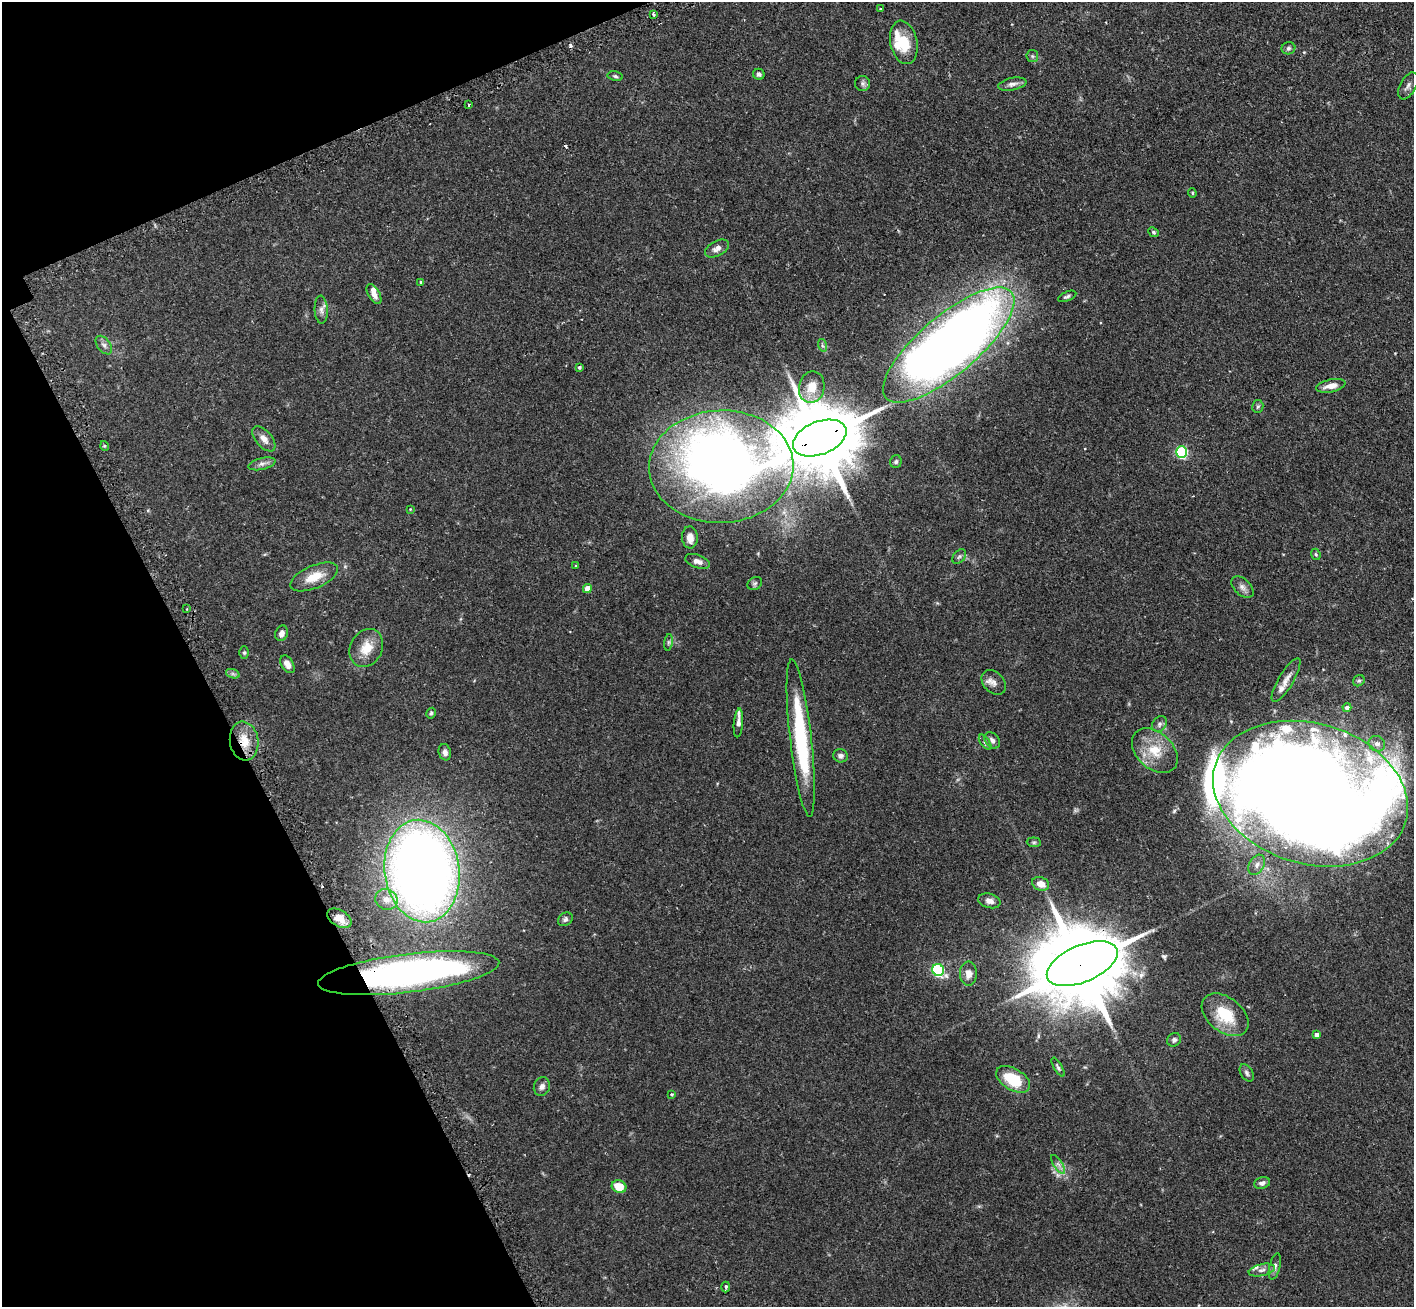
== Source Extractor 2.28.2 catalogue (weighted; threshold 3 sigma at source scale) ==
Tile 5 of 4 x 4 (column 1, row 2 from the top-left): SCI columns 44-1455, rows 2793-4097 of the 5734 x 5719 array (HDU 1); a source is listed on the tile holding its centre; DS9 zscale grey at full resolution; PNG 1416 x 1309 px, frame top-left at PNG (2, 2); each listed source drawn as its Kron ellipse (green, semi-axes under 4 px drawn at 4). Shown black and unused: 20% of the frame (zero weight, under 2 of 3 exposures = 4% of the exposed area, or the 3 px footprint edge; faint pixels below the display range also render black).
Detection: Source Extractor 2.28.2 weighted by HDU 2 'WHT'; one run over the whole footprint, this tile lists its part. Background 0.153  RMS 0.0061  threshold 0.0275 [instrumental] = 3 sigma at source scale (4.5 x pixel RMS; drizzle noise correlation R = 1.50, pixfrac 1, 0.05/0.05 arcsec/px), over >= 5 px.
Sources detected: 108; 1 too faint to see at this stretch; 2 inside a brighter object's white glare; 4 cosmic-ray / hot-pixel residue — neither listed nor drawn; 10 inside a brighter listed object's ellipse — not listed separately; the other 91 listed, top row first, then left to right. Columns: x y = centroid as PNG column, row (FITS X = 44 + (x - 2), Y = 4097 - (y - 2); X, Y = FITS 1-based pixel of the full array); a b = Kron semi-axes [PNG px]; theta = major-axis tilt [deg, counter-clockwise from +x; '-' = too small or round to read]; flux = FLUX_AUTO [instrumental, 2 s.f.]
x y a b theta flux
881 9 3 3 - 1.7
654 14 4 3 - 0.99
904 42 22 13 -78 14
1288 48 7 6 - 1.2
1032 56 6 5 - 1
759 74 6 5 - 1.4
615 76 7 5 -11 1.1
863 83 7 7 - 1.6
1012 84 14 6 12 2.6
1408 86 15 8 62 2.5
469 105 3 2 - 0.72
1192 193 4 3 - 0.6
1154 232 6 4 -41 0.88
717 248 13 7 29 3.1
421 282 4 3 - 0.7
374 294 11 5 -59 3.1
1067 296 10 4 23 1.2
321 310 14 6 -87 2.6
104 345 10 6 -52 2.1
822 345 6 4 -72 0.99
949 345 82 29 40 770
579 367 4 3 - 0.82
1331 386 15 6 11 5.2
812 387 16 12 78 8.5
1258 406 6 5 - 1
820 438 28 16 21 7200
264 439 15 8 -50 4
105 446 5 3 - 0.66
1182 452 5 5 - 69
896 462 6 5 - 1.1
262 464 14 5 13 2.4
721 467 72 56 2 520
410 509 4 3 - 0.4
690 537 11 7 -87 4.8
1316 554 6 4 -68 0.79
959 556 8 5 48 1.2
697 561 13 6 -20 2.8
576 566 3 3 - 0.77
314 577 25 11 23 11
755 583 8 6 37 1.2
1242 587 13 8 -44 2.9
587 588 4 4 - 5.2
187 609 3 2 - 0.45
282 633 8 6 71 2.8
668 642 8 4 81 1
366 648 20 16 62 10
244 652 6 4 -90 0.86
287 664 10 6 -58 4
233 674 7 4 -18 1.3
1286 680 25 7 59 4.8
1359 681 6 5 - 1
994 682 14 10 -48 3.7
1347 708 4 4 - 2.3
431 713 5 4 - 1
738 723 14 4 86 2.6
1159 724 9 7 53 1.9
801 738 79 10 -83 57
992 740 9 6 -51 2.5
244 741 19 14 -81 11
985 742 9 4 -54 1.5
1377 744 8 7 - 3.1
1155 751 26 18 -43 16
445 752 8 6 -76 2.2
840 756 7 6 - 2.1
1310 794 99 70 -16 1900
1034 842 7 5 -6 0.96
1257 865 11 7 60 2.9
422 871 51 37 -81 670
1041 884 9 6 -20 5.4
386 899 11 10 - 5.9
989 901 11 7 -16 3.2
339 918 13 8 -32 4.6
565 919 8 6 36 1.5
1082 964 38 18 23 9700
938 970 6 6 - 85
409 973 91 19 7 250
968 974 12 8 90 4.4
1225 1015 26 17 -38 21
1316 1035 4 4 - 2.5
1174 1040 7 6 - 1.7
1058 1067 10 4 -59 1.2
1247 1073 9 6 -59 1.6
1013 1079 19 10 -31 21
542 1087 9 8 - 2.6
672 1094 4 3 - 0.86
1058 1164 11 4 -56 2
1262 1183 8 6 16 1.8
619 1187 7 6 - 9.7
1275 1266 13 5 77 2.1
1262 1270 13 6 12 2.6
726 1287 5 3 - 1.5
Overlapping masked pixels (flux is a lower limit): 6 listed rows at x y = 820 438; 721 467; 244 741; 1310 794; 1082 964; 409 973